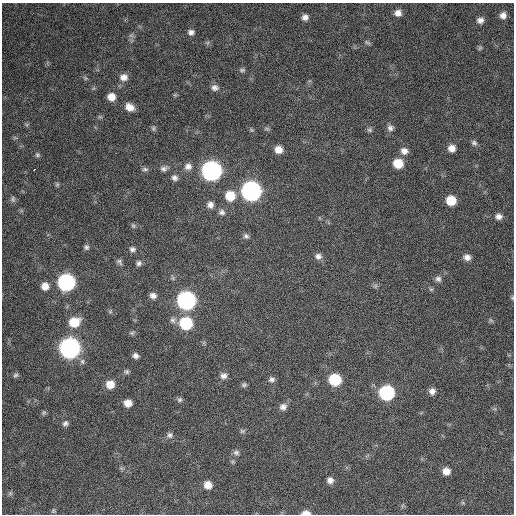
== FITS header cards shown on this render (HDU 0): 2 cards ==
NAXIS1  =                  512 / Axis length
NAXIS2  =                  512 / Axis length

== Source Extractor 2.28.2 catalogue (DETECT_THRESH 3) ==
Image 512 x 512 px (HDU 0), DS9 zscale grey, 1 PNG px = 1 image px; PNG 516 x 516 px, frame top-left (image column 1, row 512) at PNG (2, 3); no overlay
Background 654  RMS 25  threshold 76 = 3 sigma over >= 5 px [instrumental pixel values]
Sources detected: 89; all 89 listed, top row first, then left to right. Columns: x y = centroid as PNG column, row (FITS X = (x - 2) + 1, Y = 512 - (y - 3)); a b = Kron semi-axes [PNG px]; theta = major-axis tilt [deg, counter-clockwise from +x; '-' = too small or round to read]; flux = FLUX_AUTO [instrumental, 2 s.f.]
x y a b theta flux
398 13 8 7 - 11000
503 15 7 7 - 9300
305 17 7 7 - 8400
480 20 8 7 - 7800
191 32 7 6 - 6700
131 35 7 4 -1 3500
367 43 9 4 -35 3200
480 48 6 5 - 2600
242 70 9 5 -6 3800
124 77 10 9 - 12000
85 78 7 4 -72 2300
215 88 10 8 -3 7600
175 95 5 5 - 2300
111 97 8 7 - 16000
129 107 9 7 -31 16000
100 117 6 4 -18 2300
153 128 7 5 -76 3400
390 128 8 8 - 6600
267 129 7 4 -2 2600
252 130 6 4 -42 2300
370 130 7 6 - 3600
474 143 8 6 -19 4200
452 148 7 7 - 13000
278 150 8 7 - 15000
404 151 9 8 - 10000
37 155 6 5 - 3100
398 164 9 8 - 35000
188 166 10 9 - 10000
164 168 11 8 18 6800
34 169 3 2 - 2600
145 169 9 5 8 4200
211 171 10 9 - 760000
174 178 8 7 - 6500
57 184 6 5 - 2500
251 191 10 9 - 780000
230 196 9 9 - 38000
13 199 8 6 82 4200
451 200 8 7 - 37000
210 205 8 8 - 8500
222 212 8 7 - 5800
499 216 8 7 - 7800
133 226 8 5 -62 2900
246 236 8 6 -36 4600
86 247 7 6 - 4300
132 249 8 7 - 5200
318 256 8 8 - 7600
467 257 8 7 - 9400
119 262 10 6 -51 4300
139 263 7 6 - 4600
438 279 8 7 - 6000
66 282 9 9 - 400000
45 286 8 7 - 14000
375 286 6 5 - 3200
431 289 6 4 0 2600
153 296 7 6 - 7600
512 298 6 4 47 2000
186 300 9 9 - 620000
110 312 6 4 0 2500
173 320 9 8 - 6400
491 320 8 4 -37 2500
74 322 10 9 - 38000
186 323 9 9 - 110000
132 333 7 5 -11 2900
70 348 10 9 - 920000
136 356 6 5 - 6100
127 372 7 5 -45 3400
16 375 7 5 31 3500
224 376 8 8 - 8000
272 379 8 7 - 5700
335 380 8 8 - 83000
110 384 8 8 - 20000
244 385 7 6 - 3600
432 391 7 7 - 8600
387 393 9 9 - 240000
179 400 7 6 - 3500
128 403 7 6 - 15000
283 407 9 8 - 8500
44 413 7 6 - 2900
65 423 7 6 - 5000
242 431 7 5 13 3500
170 435 8 7 - 5700
236 452 8 7 - 5200
446 471 7 7 - 15000
330 480 7 7 - 8000
208 485 8 8 - 17000
10 493 6 5 - 2700
463 503 6 4 -19 2100
53 511 7 5 -90 2600
306 513 8 4 -1 13000
At the frame edge (FLAGS 8, measured only in part): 2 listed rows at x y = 512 298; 306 513